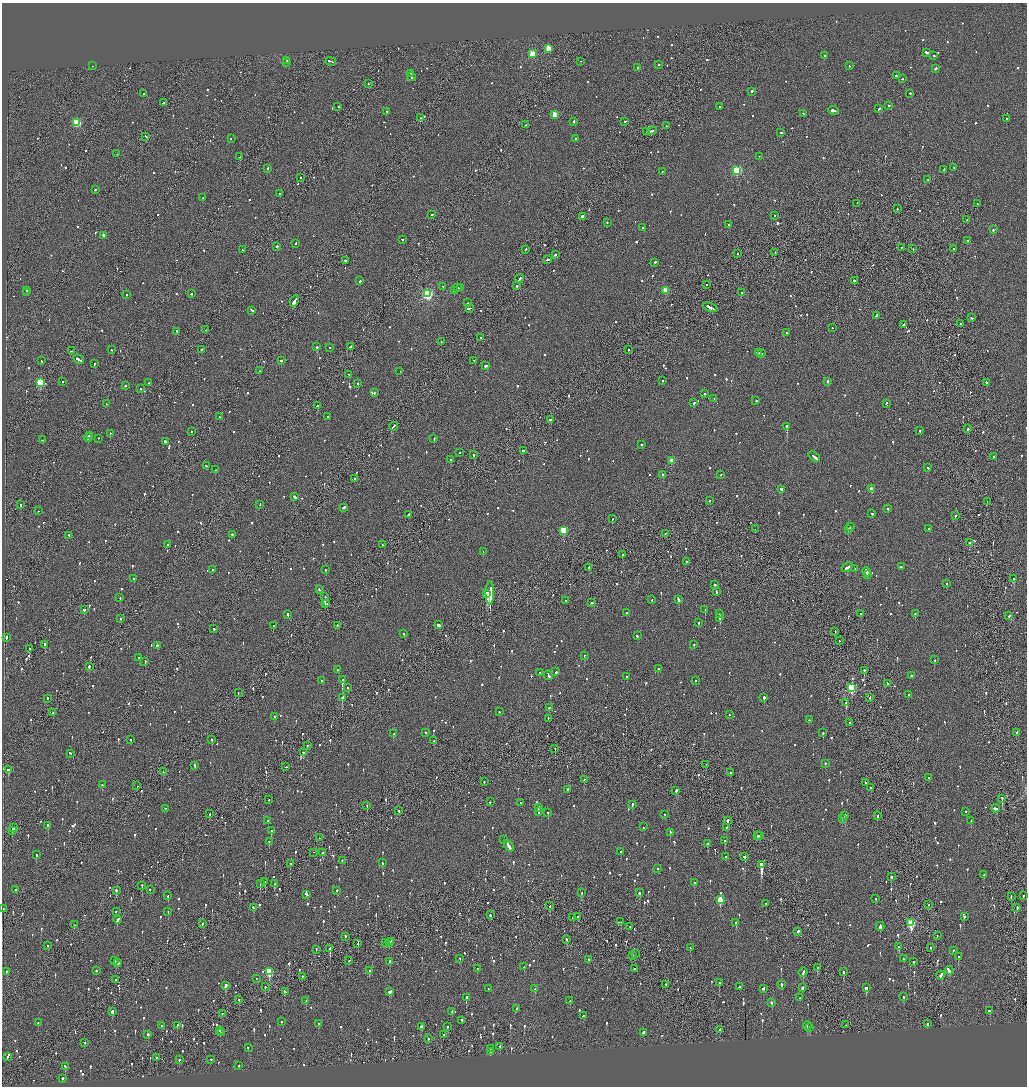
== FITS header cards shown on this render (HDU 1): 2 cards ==
NAXIS1  =                 2050
NAXIS2  =                 2168

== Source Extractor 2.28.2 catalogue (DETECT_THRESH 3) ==
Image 2050 x 2168 px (HDU 1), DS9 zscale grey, zoomed out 1/2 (1 PNG px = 2 x 2 image px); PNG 1029 x 1088 px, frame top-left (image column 2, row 2168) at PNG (2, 3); each listed source drawn as its Kron ellipse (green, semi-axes under 4 px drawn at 4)
Background -0.028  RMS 0.062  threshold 0.186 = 3 sigma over >= 5 px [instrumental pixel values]
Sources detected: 1415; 64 cannot appear on this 1/2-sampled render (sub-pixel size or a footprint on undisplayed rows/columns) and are neither listed nor drawn; of the other 1351, the 500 brightest by FLUX_AUTO listed and drawn (851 fainter detections omitted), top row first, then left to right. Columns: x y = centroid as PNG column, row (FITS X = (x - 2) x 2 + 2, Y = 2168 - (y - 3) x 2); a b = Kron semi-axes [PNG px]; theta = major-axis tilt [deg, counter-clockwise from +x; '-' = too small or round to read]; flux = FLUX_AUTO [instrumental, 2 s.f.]
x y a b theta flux
548 49 3 3 - 310
927 53 3 2 - 400
532 54 3 3 - 400
824 56 2 2 - 270
934 56 2 2 - 85
287 61 2 2 - 84
331 62 5 2 - 230
581 62 2 2 - 69
287 63 2 1 - 170
658 65 2 2 - 320
93 66 2 2 - 55
849 66 2 2 - 88
638 68 2 2 - 800
936 69 3 2 - 110
411 74 2 2 - 110
896 76 3 2 - 150
411 77 4 2 - 210
902 79 2 1 - 100
368 84 2 1 - 130
752 92 2 2 - 340
144 94 2 2 - 250
910 94 2 2 - 58
163 103 2 2 - 240
889 106 2 2 - 89
338 107 2 2 - 150
720 107 2 2 - 160
879 109 3 2 - 120
833 111 5 2 - 2000
387 112 2 2 - 94
803 114 2 2 - 55
555 115 3 3 - 330
420 118 2 1 - 89
1007 119 2 2 - 410
573 122 2 2 - 250
625 122 2 2 - 81
77 123 3 3 - 770
525 125 2 2 - 110
666 126 2 2 - 87
652 131 5 2 - 200
647 132 4 2 - 130
781 133 2 2 - 71
146 137 3 2 - 98
231 139 2 2 - 90
575 139 2 2 - 160
117 154 2 1 - 61
239 157 2 2 - 68
759 157 2 1 - 56
954 168 2 2 - 64
268 169 2 2 - 210
944 170 2 2 - 66
737 171 3 3 - 1200
662 172 2 2 - 80
301 178 2 1 - 58
928 180 2 2 - 62
95 190 2 2 - 89
279 194 2 2 - 98
203 198 2 2 - 240
857 204 2 1 - 58
977 204 2 2 - 85
897 209 2 1 - 70
431 215 3 2 - 63
774 216 2 1 - 68
582 217 3 2 - 500
967 220 2 1 - 160
607 223 2 2 - 59
728 225 2 2 - 320
642 228 2 2 - 130
993 230 2 2 - 310
104 236 2 2 - 100
402 240 2 2 - 64
968 241 2 2 - 82
296 244 2 2 - 74
277 247 2 2 - 270
901 248 2 1 - 110
913 249 2 1 - 70
953 249 2 2 - 57
242 250 2 1 - 59
525 250 2 2 - 55
775 253 2 1 - 57
738 254 2 1 - 130
555 255 3 2 - 170
548 260 3 2 - 140
345 261 2 2 - 160
654 263 3 2 - 300
519 279 4 2 - 200
360 281 2 2 - 76
854 281 2 2 - 290
706 285 2 1 - 66
517 286 2 2 - 160
443 287 2 2 - 86
458 288 2 2 - 66
461 288 2 1 - 240
27 290 2 2 - 53
454 291 2 2 - 73
665 291 3 2 - 200
27 293 2 2 - 230
742 293 2 2 - 120
191 294 2 2 - 71
427 294 3 3 - 1700
126 295 3 2 - 79
294 301 6 2 64 2300
467 303 2 2 - 77
710 308 7 2 -23 390
469 309 3 2 - 200
252 311 4 2 - 170
876 316 4 2 - 120
971 318 3 1 - 150
960 324 2 2 - 92
903 325 4 2 - 360
832 328 2 2 - 74
206 330 2 2 - 99
177 332 3 2 - 81
787 333 2 2 - 63
480 338 2 2 - 64
441 342 2 1 - 100
317 347 2 2 - 250
351 347 4 2 - 190
330 348 2 2 - 80
112 350 2 2 - 84
201 350 2 2 - 79
628 350 2 1 - 110
71 351 3 2 - 74
758 353 3 2 - 230
761 354 2 2 - 85
79 360 6 2 -32 230
41 361 3 2 - 110
281 361 2 2 - 160
474 361 2 1 - 65
94 364 2 2 - 74
486 366 3 2 - 260
260 371 2 2 - 77
400 372 2 2 - 55
349 375 2 2 - 120
662 381 2 2 - 68
63 382 2 2 - 100
827 382 2 2 - 89
40 383 3 3 - 570
149 383 2 2 - 130
987 383 2 2 - 100
358 384 2 2 - 120
125 386 2 2 - 160
141 389 2 2 - 78
374 393 2 2 - 75
704 394 2 2 - 170
714 399 2 1 - 53
756 401 3 2 - 70
694 403 2 2 - 170
106 404 2 2 - 60
886 404 2 2 - 73
318 406 2 2 - 360
219 417 2 1 - 65
327 417 2 2 - 73
550 420 3 2 - 390
393 427 4 2 - 240
787 427 2 2 - 1400
968 429 2 2 - 160
920 431 2 2 - 160
191 432 2 2 - 75
110 434 2 1 - 76
89 436 2 2 - 120
88 438 4 2 - 220
98 439 2 2 - 56
434 439 3 2 - 190
43 440 2 1 - 100
165 442 3 2 - 140
642 445 2 1 - 360
523 451 2 2 - 130
460 453 2 2 - 81
473 455 2 2 - 110
814 457 6 2 -40 220
994 457 2 2 - 200
451 460 2 2 - 74
672 461 3 3 - 210
207 466 4 2 - 120
928 468 2 2 - 93
216 470 2 2 - 170
663 475 3 2 - 170
720 475 2 2 - 65
354 479 2 1 - 89
871 489 2 2 - 120
781 490 2 2 - 460
294 497 3 2 - 98
710 501 2 1 - 55
987 502 2 1 - 68
21 505 2 2 - 55
260 505 2 2 - 97
344 508 4 2 - 130
888 509 2 2 - 64
38 511 2 1 - 61
872 514 2 2 - 62
409 515 3 2 - 110
955 516 2 2 - 120
612 519 2 2 - 59
850 527 2 2 - 190
755 529 2 1 - 130
929 529 2 2 - 69
848 530 2 2 - 190
564 531 3 3 - 570
665 534 2 1 - 140
233 535 3 2 - 130
68 536 2 2 - 160
969 543 2 2 - 160
167 545 2 2 - 54
382 545 2 1 - 58
483 552 2 2 - 74
622 555 2 2 - 150
686 562 2 1 - 100
901 567 2 2 - 110
589 568 2 2 - 200
847 568 6 2 31 240
855 569 2 2 - 100
212 570 2 2 - 73
325 570 2 2 - 170
866 572 5 2 - 1400
867 575 3 1 - 760
134 579 2 2 - 77
1014 579 2 2 - 420
947 584 2 2 - 55
715 585 3 2 - 54
319 590 3 2 - 76
716 592 3 2 - 66
490 593 11 2 90 40000
486 594 4 2 - 16000
325 597 3 2 - 82
120 598 2 2 - 80
652 600 2 2 - 73
679 600 3 2 - 440
565 601 2 2 - 66
591 603 2 2 - 100
325 604 2 2 - 65
327 604 2 1 - 75
84 610 2 2 - 180
705 610 2 1 - 130
627 613 2 2 - 63
720 614 2 2 - 58
860 614 2 2 - 68
915 614 2 2 - 97
288 615 3 2 - 89
1009 616 2 2 - 61
720 618 2 2 - 260
120 619 2 2 - 210
699 623 2 2 - 110
438 625 4 2 - 190
273 626 2 2 - 98
337 626 2 2 - 89
214 629 2 2 - 260
835 632 2 1 - 74
403 634 3 2 - 66
637 636 2 2 - 79
6 638 3 2 - 190
839 641 2 1 - 110
45 645 3 2 - 110
694 645 2 2 - 90
157 646 2 2 - 140
29 649 2 2 - 99
584 656 2 1 - 82
139 658 2 2 - 57
934 660 2 2 - 67
145 662 2 2 - 100
89 667 3 1 - 280
658 669 2 2 - 75
338 670 2 1 - 110
864 671 2 1 - 300
556 672 2 2 - 74
540 673 2 2 - 58
548 676 5 2 - 270
911 676 2 2 - 120
627 677 2 2 - 160
342 680 2 2 - 1300
322 681 2 1 - 58
695 681 2 2 - 93
887 684 3 2 - 90
348 688 2 2 - 77
851 688 4 3 - 930
238 693 2 1 - 56
909 695 2 2 - 120
342 698 2 2 - 320
764 698 2 2 - 950
870 698 2 1 - 58
47 699 2 2 - 110
846 703 3 2 - 370
549 708 2 2 - 160
499 712 2 2 - 100
53 713 2 2 - 75
730 715 2 2 - 110
274 717 2 2 - 130
548 719 2 1 - 59
809 720 2 2 - 57
849 723 2 1 - 150
426 733 2 2 - 61
823 733 2 2 - 120
1016 733 3 2 - 100
393 734 2 2 - 150
131 740 2 2 - 56
212 740 2 2 - 190
433 741 2 2 - 81
307 746 2 1 - 89
555 749 2 1 - 55
303 753 2 2 - 240
70 754 3 2 - 64
825 764 2 2 - 120
706 765 4 1 - 190
195 766 3 2 - 130
286 767 2 2 - 55
8 770 3 2 - 170
163 772 2 2 - 56
730 773 2 2 - 190
929 778 2 2 - 54
584 780 2 1 - 140
484 782 2 2 - 53
866 783 2 1 - 89
102 785 2 2 - 79
137 786 2 2 - 93
871 788 2 1 - 84
567 790 2 2 - 150
676 791 2 2 - 59
1002 799 2 1 - 360
269 800 2 2 - 93
490 802 2 2 - 61
521 803 2 2 - 120
632 805 3 2 - 170
367 806 2 2 - 64
539 808 4 2 - 190
165 809 2 2 - 76
996 809 4 2 - 240
399 811 2 2 - 90
539 812 2 2 - 87
966 812 2 2 - 56
548 813 2 2 - 120
210 814 2 2 - 66
665 815 2 2 - 65
845 816 2 2 - 260
877 816 2 2 - 160
842 819 2 2 - 74
268 821 2 2 - 69
727 821 2 2 - 230
971 821 2 2 - 80
48 826 2 2 - 170
644 827 2 2 - 55
13 828 3 2 - 130
726 828 2 2 - 140
12 831 3 1 - 190
271 831 2 2 - 310
670 833 3 2 - 240
758 836 2 2 - 78
760 836 2 2 - 81
319 838 2 1 - 57
503 840 2 1 - 210
724 841 2 2 - 65
269 842 2 2 - 97
708 844 3 2 - 150
509 846 6 2 -58 300
621 852 2 2 - 150
313 853 2 1 - 190
323 853 3 2 - 100
36 855 2 2 - 190
726 857 2 2 - 63
745 857 2 2 - 420
342 861 2 2 - 76
382 863 2 2 - 69
290 864 2 2 - 62
761 865 4 2 - 4600
658 869 2 2 - 220
984 875 2 2 - 55
891 877 2 2 - 79
265 882 2 2 - 110
694 883 2 2 - 88
260 884 2 2 - 66
275 884 2 2 - 97
142 886 2 1 - 330
16 890 2 1 - 430
150 890 2 2 - 65
116 891 2 2 - 220
337 891 2 2 - 110
582 893 3 2 - 61
639 893 2 2 - 500
307 895 3 2 - 120
168 896 2 2 - 82
1023 896 2 1 - 58
1011 897 2 1 - 69
875 899 2 2 - 54
720 900 3 3 - 420
766 904 2 2 - 56
928 905 2 2 - 55
550 906 2 1 - 90
253 908 3 2 - 130
1017 908 2 2 - 95
3 909 2 2 - 230
116 912 2 2 - 69
168 912 2 2 - 66
490 915 2 2 - 150
578 917 2 2 - 140
964 917 2 2 - 86
573 918 2 2 - 200
118 920 4 2 - 130
621 922 2 2 - 150
736 923 2 2 - 100
911 923 3 3 - 830
202 924 3 2 - 110
74 925 2 2 - 57
630 927 2 2 - 130
880 927 4 2 - 780
798 932 3 2 - 110
937 936 2 1 - 59
345 937 2 2 - 180
567 940 3 2 - 92
390 942 2 1 - 95
385 943 2 2 - 89
389 943 2 2 - 74
358 944 3 2 - 60
48 946 2 2 - 73
899 947 2 2 - 130
690 948 2 2 - 56
931 948 2 1 - 65
330 949 2 2 - 510
316 950 2 1 - 55
953 951 2 2 - 140
635 954 3 1 - 81
632 956 3 2 - 70
958 957 2 2 - 200
460 959 2 2 - 65
903 959 2 2 - 55
589 960 3 2 - 150
115 961 2 2 - 74
349 961 2 1 - 59
390 962 2 2 - 170
913 962 2 2 - 380
118 963 2 2 - 120
524 967 2 2 - 71
817 968 3 2 - 140
477 969 2 2 - 59
635 969 2 1 - 150
96 971 2 2 - 270
369 971 2 2 - 180
949 971 4 2 - 200
7 972 2 2 - 160
269 972 4 3 - 620
843 972 2 2 - 200
803 973 5 2 - 160
941 976 4 2 - 190
302 977 2 2 - 150
256 979 2 2 - 59
115 980 2 2 - 75
719 983 2 2 - 140
666 985 2 2 - 99
782 985 3 2 - 150
226 986 3 2 - 390
265 987 2 2 - 56
739 987 2 2 - 61
802 988 3 2 - 94
866 988 3 2 - 440
488 989 3 2 - 110
535 989 3 2 - 69
763 989 3 2 - 120
285 992 2 2 - 130
389 992 3 2 - 370
904 997 3 2 - 76
466 998 3 2 - 250
799 998 2 2 - 87
239 1000 2 2 - 160
306 1001 2 2 - 76
570 1001 2 2 - 88
771 1003 2 2 - 230
517 1009 2 2 - 170
989 1011 3 2 - 67
112 1012 3 2 - 89
452 1012 2 2 - 69
222 1014 2 2 - 69
583 1016 3 2 - 99
462 1021 2 2 - 230
282 1022 2 2 - 60
38 1023 2 2 - 63
318 1024 2 2 - 120
927 1024 2 2 - 300
846 1025 2 2 - 68
162 1026 2 2 - 140
177 1026 3 2 - 61
807 1026 4 2 - 160
421 1027 3 2 - 720
447 1027 3 2 - 69
810 1028 2 2 - 86
720 1030 2 2 - 310
220 1031 2 2 - 89
222 1033 2 2 - 72
643 1033 3 2 - 130
148 1035 2 2 - 320
443 1035 2 2 - 160
428 1039 2 2 - 58
84 1043 2 2 - 60
500 1047 2 2 - 100
248 1048 2 2 - 92
490 1049 3 1 - 120
490 1052 3 2 - 120
7 1057 2 2 - 66
157 1058 2 2 - 160
179 1060 3 2 - 110
211 1060 2 2 - 77
239 1066 2 2 - 58
65 1067 3 2 - 97
63 1079 2 2 - 220
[851 fainter detections neither listed nor drawn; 64 sub-pixel or undisplayed-footprint detections neither listed nor drawn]